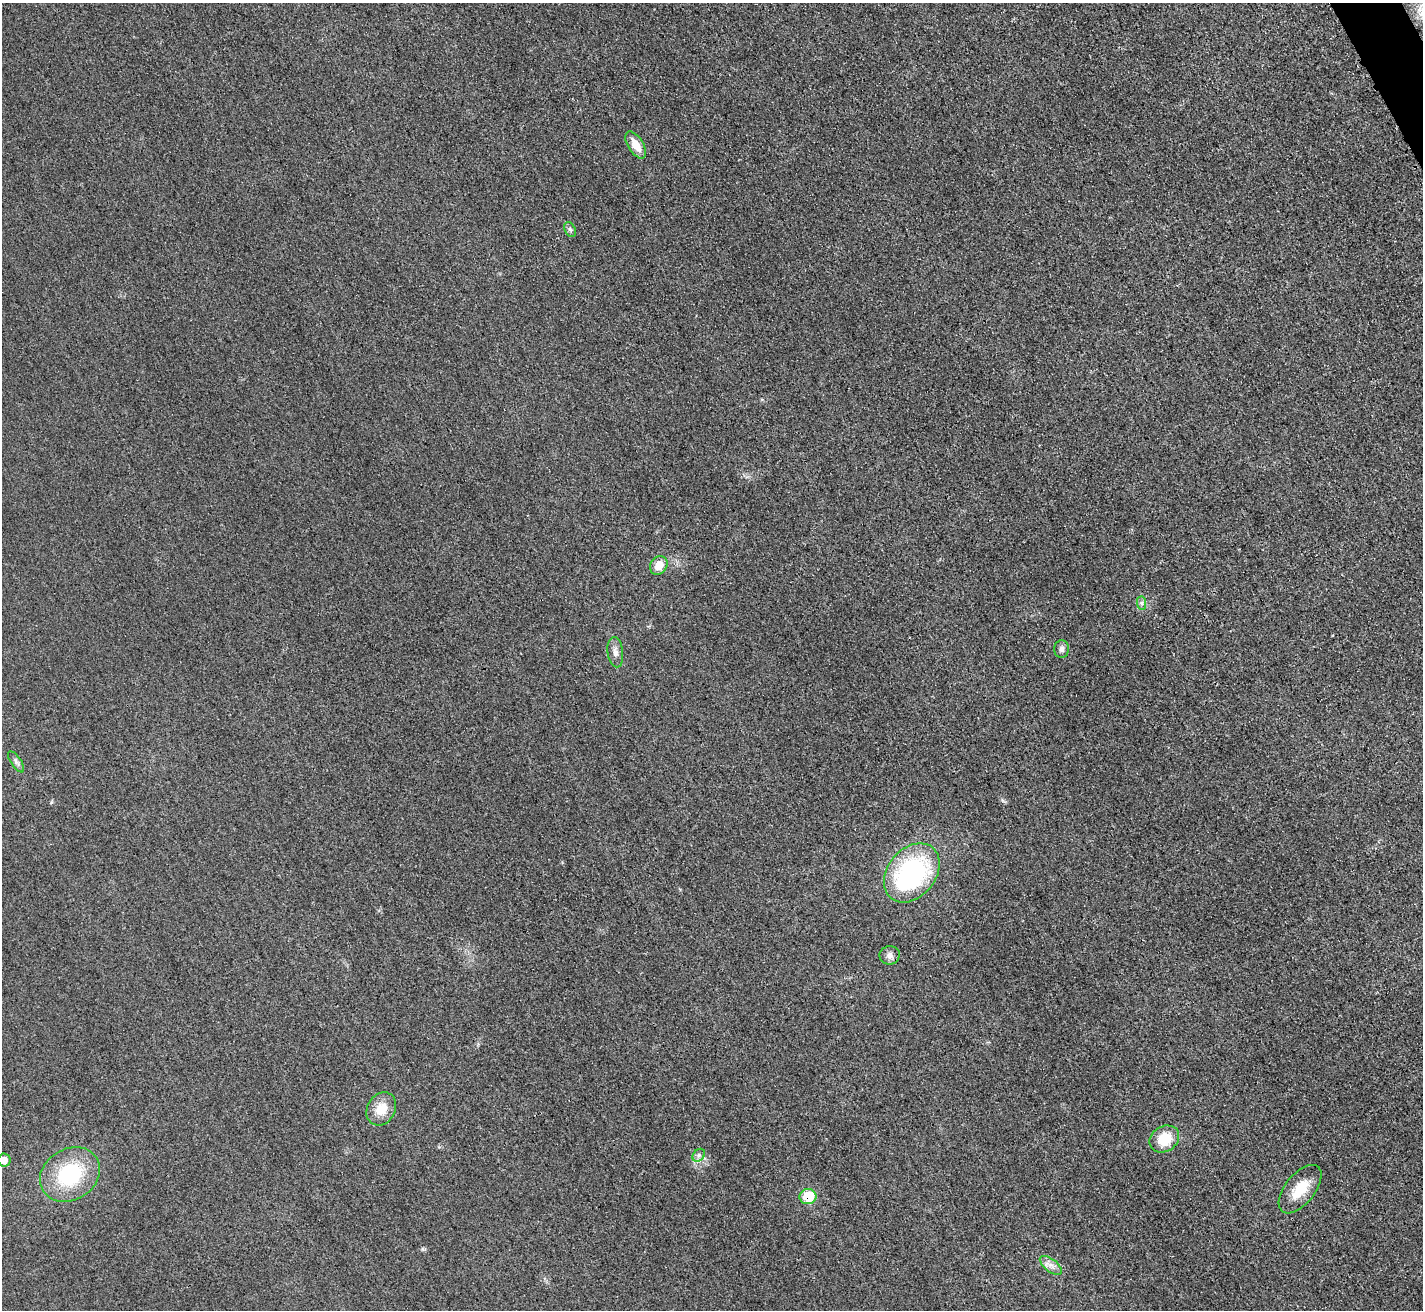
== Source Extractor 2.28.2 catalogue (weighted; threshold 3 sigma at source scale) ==
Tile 10 of 4 x 4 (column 2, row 3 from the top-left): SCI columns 1443-2863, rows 1612-2919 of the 5712 x 5701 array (HDU 1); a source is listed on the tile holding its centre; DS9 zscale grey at full resolution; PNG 1425 x 1312 px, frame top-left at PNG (2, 3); each listed source drawn as its Kron ellipse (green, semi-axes under 4 px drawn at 4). Shown black and unused: <1% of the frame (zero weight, under 3 of 4 exposures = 1% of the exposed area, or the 3 px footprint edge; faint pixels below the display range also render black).
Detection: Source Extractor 2.28.2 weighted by HDU 2 'WHT'; one run over the whole footprint, this tile lists its part. Background 0.0218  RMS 0.0061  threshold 0.0276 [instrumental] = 3 sigma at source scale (4.5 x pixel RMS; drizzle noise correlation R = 1.50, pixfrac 1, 0.05/0.05 arcsec/px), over >= 5 px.
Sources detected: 17; all 17 listed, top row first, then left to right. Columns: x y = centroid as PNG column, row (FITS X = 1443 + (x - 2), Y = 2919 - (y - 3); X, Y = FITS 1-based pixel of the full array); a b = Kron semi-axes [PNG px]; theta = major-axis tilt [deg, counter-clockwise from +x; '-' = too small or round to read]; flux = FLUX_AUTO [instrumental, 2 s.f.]
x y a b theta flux
636 145 15 7 -57 8.4
570 229 8 5 -62 1.4
659 565 10 8 53 7.3
1142 603 7 4 -89 1.5
1062 649 9 7 -89 2.4
615 652 15 8 -84 3.7
16 762 12 5 -56 2.2
912 873 33 24 51 100
890 955 10 9 - 2.9
381 1109 17 14 60 11
1164 1139 15 12 33 16
699 1155 7 5 46 1.6
4 1160 6 6 - 5.2
70 1175 32 25 33 46
1300 1189 29 14 51 16
808 1196 8 7 - 20
1051 1265 13 6 -37 3.5
Overlapping masked pixels (flux is a lower limit): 1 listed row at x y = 808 1196
Isophote crosses this tile's border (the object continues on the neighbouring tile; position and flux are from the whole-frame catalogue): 1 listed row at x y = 4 1160
Unlisted compact peaks at least as high as the median listed source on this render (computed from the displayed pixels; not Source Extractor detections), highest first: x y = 422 1249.